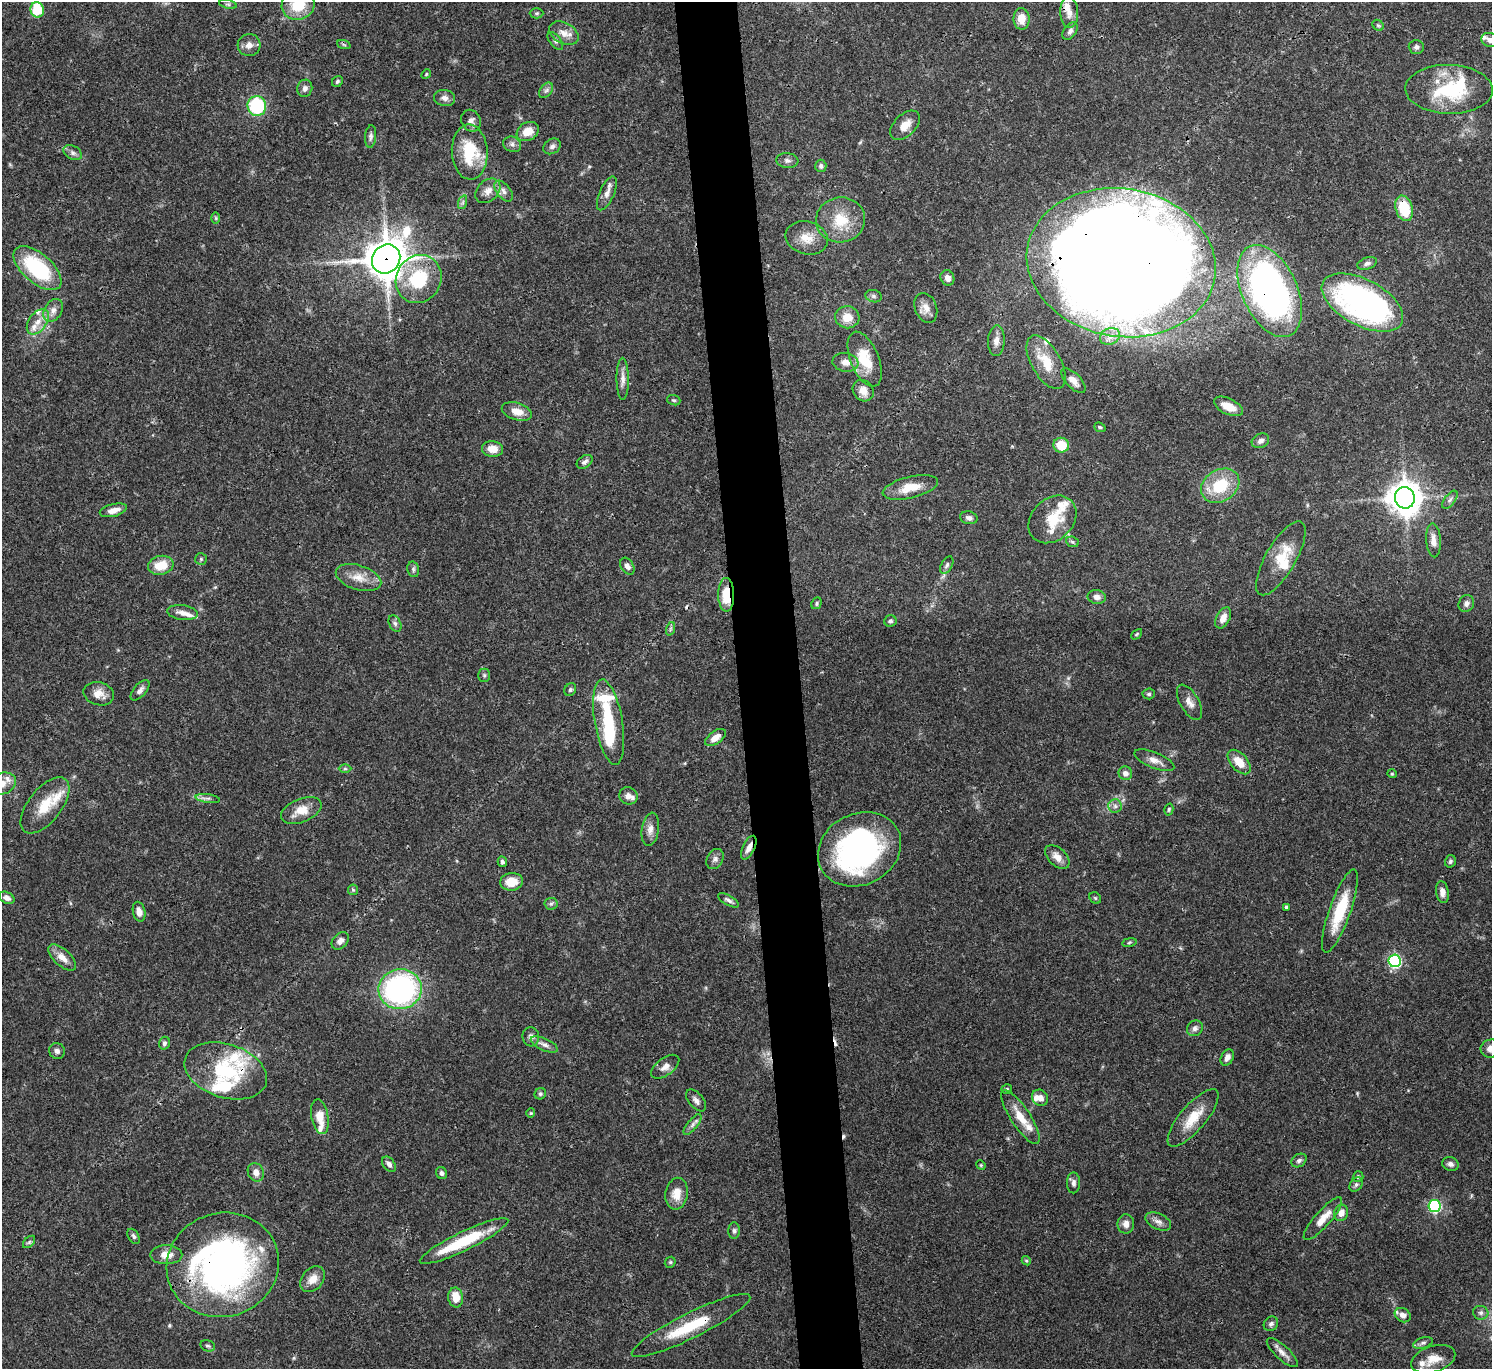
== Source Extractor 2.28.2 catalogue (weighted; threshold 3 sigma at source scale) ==
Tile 5 of 3 x 3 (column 2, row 2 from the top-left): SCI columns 1491-2980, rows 1498-2864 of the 4472 x 4452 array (HDU 1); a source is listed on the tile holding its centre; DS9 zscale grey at full resolution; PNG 1494 x 1371 px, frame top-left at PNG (2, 2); each listed source drawn as its Kron ellipse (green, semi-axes under 4 px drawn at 4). Shown black and unused: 4% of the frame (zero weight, under 3 of 4 exposures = <1% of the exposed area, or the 3 px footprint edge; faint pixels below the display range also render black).
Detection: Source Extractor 2.28.2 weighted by HDU 2 'WHT'; one run over the whole footprint, this tile lists its part. Background 0.0546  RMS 0.003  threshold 0.0133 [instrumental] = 3 sigma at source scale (4.5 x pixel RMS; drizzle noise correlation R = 1.50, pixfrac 1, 0.05/0.05 arcsec/px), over >= 5 px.
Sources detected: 218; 4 inside a brighter object's white glare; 4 cosmic-ray / hot-pixel residue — neither listed nor drawn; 23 inside a brighter listed object's ellipse — not listed separately; the other 187 listed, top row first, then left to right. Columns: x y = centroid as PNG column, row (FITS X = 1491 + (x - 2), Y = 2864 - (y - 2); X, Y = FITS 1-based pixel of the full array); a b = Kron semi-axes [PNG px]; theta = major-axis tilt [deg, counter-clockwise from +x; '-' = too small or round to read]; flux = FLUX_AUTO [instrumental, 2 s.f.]
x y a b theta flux
228 4 9 3 -13 0.52
298 5 16 14 16 9.6
37 10 7 6 - 11
1069 12 15 9 -87 2.6
537 13 7 5 1 0.52
1021 19 11 8 -89 3.5
1378 25 6 5 - 0.5
1070 31 10 6 54 1.1
564 33 16 10 -29 3
1490 40 9 7 -18 1.4
555 41 10 5 -52 0.84
249 45 11 11 - 2
344 45 7 4 -20 0.47
1416 47 7 7 - 0.94
426 74 5 4 - 0.35
337 82 6 5 - 0.53
305 88 9 7 72 1.2
1449 89 44 24 -2 22
546 90 9 5 53 0.85
444 98 10 8 -8 1.4
257 106 10 9 - 20
471 121 11 9 -59 1.7
905 125 18 10 45 3.3
528 131 12 9 29 4.3
371 137 11 5 85 0.88
512 144 9 7 -24 1.2
552 146 9 7 34 1
470 152 27 18 -87 13
73 153 10 6 -29 1.1
787 160 11 7 -7 1.1
821 166 6 5 - 0.83
488 191 14 10 43 2.5
504 191 12 7 -52 1.4
607 193 18 7 66 2.1
463 202 7 4 71 0.62
1404 208 13 8 -73 12
216 218 6 4 -89 0.39
840 220 24 22 8 9.5
807 238 21 16 -15 4.9
386 259 15 13 50 770
1121 263 95 74 -9 1000
1367 263 10 6 19 1
37 268 29 14 -41 24
947 278 8 6 -64 1.5
419 279 25 22 60 17
1270 291 49 27 -66 120
873 296 8 6 -16 0.77
1362 303 44 23 -28 83
926 308 15 11 -69 2.7
53 310 12 8 57 2
847 317 12 11 - 4.4
38 322 14 9 53 3
1110 336 10 8 22 2.1
996 341 15 8 87 2.1
865 359 29 14 -68 9.2
845 362 13 9 -9 2.3
1046 362 30 14 -60 7.9
623 379 21 6 -90 2
1073 381 16 7 -46 2.4
863 391 11 9 -46 2.9
674 400 7 5 -18 0.45
1228 406 16 8 -26 3.8
517 411 15 8 -17 3.4
1100 427 6 4 -20 0.44
1260 441 9 7 26 1.3
1061 445 8 7 - 7.2
492 449 10 8 -6 3.2
585 462 9 6 34 1
1220 486 20 15 32 12
910 487 28 10 14 6
1405 498 10 10 - 510
1450 500 10 5 52 0.93
113 510 14 6 14 2.3
969 518 9 6 -13 1.1
1052 519 27 20 44 9.1
1433 540 17 7 -86 2.3
1072 542 7 5 -22 0.53
1281 558 42 15 60 8.1
201 559 6 6 - 0.5
161 565 13 9 13 5.8
947 565 9 5 61 0.79
627 566 9 6 -57 1.2
413 569 8 5 -76 0.68
358 578 23 12 -17 4.5
726 595 17 8 -89 7.1
1097 597 9 7 -11 1.6
817 603 6 5 - 0.52
1466 604 9 7 60 1.3
182 613 15 7 -7 2.1
1223 618 11 6 63 2.3
890 621 6 6 - 0.7
395 624 9 5 -64 0.84
670 629 7 4 71 0.51
1137 634 6 3 43 0.32
484 675 7 5 -90 0.59
140 690 12 6 49 1.3
570 690 7 5 60 0.59
99 694 15 11 -15 3
1149 694 6 5 - 0.62
1189 702 19 9 -60 2.5
609 722 43 14 -80 15
716 737 12 6 35 2.3
1154 760 21 8 -22 2.6
1239 762 15 8 -48 4.1
345 769 6 4 0 0.44
1125 773 7 6 - 1.5
1392 774 4 4 - 0.3
2 784 14 10 22 3.1
628 796 9 8 - 1.6
208 798 12 4 -8 0.98
45 805 33 16 52 8.2
1115 806 6 6 - 0.95
1169 809 6 4 75 0.42
301 811 21 11 22 4.8
650 829 17 8 81 2.1
749 848 13 6 64 2
859 849 43 35 28 70
1057 857 15 8 -44 2.7
715 859 10 8 61 1.2
1450 861 6 5 - 0.64
502 862 5 4 - 0.65
512 882 11 9 6 4.5
353 890 5 5 - 0.46
1442 892 11 6 -81 1.8
7 898 8 5 -26 1.3
1095 898 6 5 - 0.43
729 900 11 5 -29 0.99
551 904 6 6 - 0.67
1286 907 3 3 - 0.53
1340 911 44 10 70 13
139 912 10 6 -77 1.8
340 941 10 7 46 1.4
1129 942 7 3 10 0.39
62 958 17 8 -42 2.8
1395 961 6 6 - 42
400 989 21 20 - 68
1195 1028 8 7 - 1.1
531 1037 9 8 - 1.2
164 1043 6 5 - 0.77
544 1044 14 6 -24 1.5
1491 1049 10 9 - 2.1
57 1051 8 7 - 1.1
1227 1057 9 6 65 1.6
665 1067 16 8 36 2.1
226 1071 42 27 -17 23
1007 1089 5 5 - 0.54
540 1094 6 5 - 0.58
1040 1098 8 7 - 2
696 1100 13 7 -50 1.4
531 1113 4 4 - 0.31
320 1117 17 8 -79 4.7
1020 1117 31 9 -57 5.8
1193 1118 36 13 50 7.4
692 1125 13 5 50 1.1
1299 1160 8 6 33 0.89
389 1164 8 5 -52 1.1
1450 1164 8 7 - 1
981 1165 5 4 - 0.33
256 1172 9 7 -67 2.1
442 1173 6 5 - 0.84
1358 1177 5 5 - 0.59
1074 1183 10 6 -88 1.1
1356 1184 8 5 49 0.73
677 1194 16 11 80 4.2
1435 1206 6 6 - 32
1341 1213 8 6 71 2.1
1323 1219 27 8 48 3.9
1158 1222 14 7 -25 1.6
1126 1224 9 8 - 1.9
734 1231 8 5 -89 0.79
134 1236 8 5 -59 0.72
464 1241 49 9 26 16
29 1242 7 4 45 0.6
166 1255 16 9 1 3.2
1026 1261 5 4 - 0.4
670 1262 6 5 - 0.43
223 1265 56 52 17 120
313 1279 14 10 51 3
456 1297 10 7 -81 4.6
1481 1313 7 7 - 0.89
1403 1315 8 6 -32 1.8
1271 1324 8 6 46 0.94
691 1325 66 12 27 14
1423 1343 10 5 18 0.87
208 1346 7 5 -15 0.64
1282 1353 20 7 -43 2.2
1433 1359 23 13 18 4.9
Overlapping masked pixels (flux is a lower limit): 9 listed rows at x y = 1404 208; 386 259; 1121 263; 1270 291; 1362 303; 726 595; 749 848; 226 1071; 223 1265
Isophote crosses this tile's border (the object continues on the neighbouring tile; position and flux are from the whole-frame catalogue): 4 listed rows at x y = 298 5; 1490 40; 2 784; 1491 1049